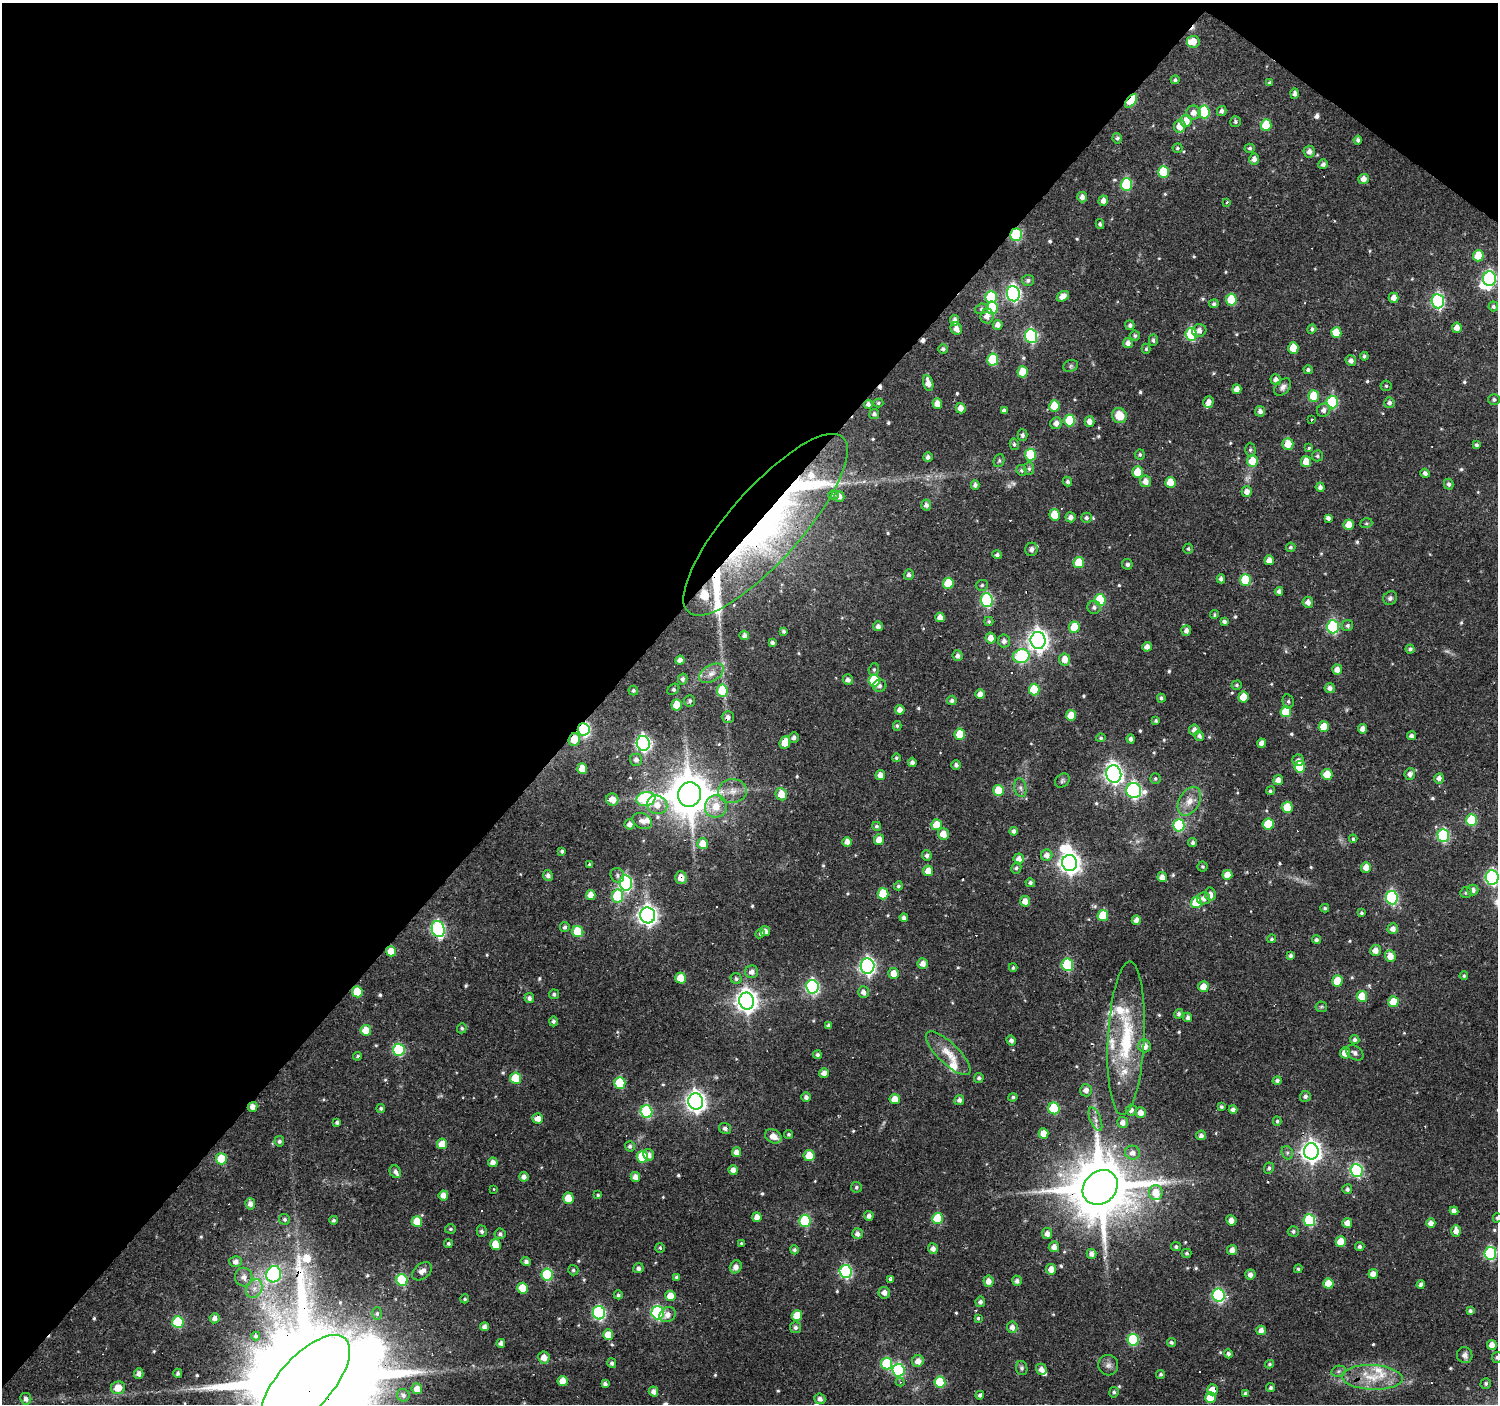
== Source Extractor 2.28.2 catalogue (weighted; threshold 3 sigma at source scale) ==
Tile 2 of 4 x 4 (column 2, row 1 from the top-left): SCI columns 1497-2992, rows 4376-5777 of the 5985 x 6013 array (HDU 1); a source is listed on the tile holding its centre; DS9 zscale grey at full resolution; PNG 1500 x 1406 px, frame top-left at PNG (2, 3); each listed source drawn as its Kron ellipse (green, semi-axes under 4 px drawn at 4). Shown black and unused: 42% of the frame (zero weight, under 2 of 3 exposures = <1% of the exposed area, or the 3 px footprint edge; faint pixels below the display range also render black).
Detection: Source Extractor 2.28.2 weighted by HDU 2 'WHT'; one run over the whole footprint, this tile lists its part. Background 0.137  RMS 0.0061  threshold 0.0273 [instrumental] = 3 sigma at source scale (4.5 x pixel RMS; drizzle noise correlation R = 1.50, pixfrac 1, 0.0396/0.0396 arcsec/px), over >= 5 px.
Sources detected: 637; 3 too faint to see at this stretch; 3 inside a brighter object's white glare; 25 cosmic-ray / hot-pixel residue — neither listed nor drawn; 17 inside a brighter listed object's ellipse — not listed separately; of the other 589, all 500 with FLUX_AUTO >= 0.926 (the completeness limit of this list) listed and drawn (89 fainter detections not listed), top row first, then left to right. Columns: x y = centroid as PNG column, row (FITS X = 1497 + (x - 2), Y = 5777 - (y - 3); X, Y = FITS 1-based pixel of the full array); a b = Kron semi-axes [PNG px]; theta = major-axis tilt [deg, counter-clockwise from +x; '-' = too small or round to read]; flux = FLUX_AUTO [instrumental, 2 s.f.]
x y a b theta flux
1193 42 6 6 - 7.6
1175 80 4 4 - 1.1
1270 83 4 3 - 1.2
1294 94 5 4 - 2
1131 101 8 4 53 24
1222 111 5 4 - 1.8
1204 112 6 6 - 37
1193 113 7 7 - 4.2
1186 121 6 5 - 8.6
1235 122 5 5 - 1.2
1266 125 6 5 - 17
1180 126 6 5 - 7.1
1117 138 5 4 - 1.3
1358 140 4 4 - 1.6
1177 148 5 5 - 1.1
1250 148 5 4 - 1
1309 152 6 5 - 3.1
1254 159 5 5 - 2.8
1323 164 5 5 - 2
1163 172 6 5 - 23
1363 179 5 5 - 4.2
1126 184 6 5 - 35
1082 197 5 5 - 3.5
1103 201 5 5 - 3.8
1227 202 3 3 - 1.1
1100 224 5 4 - 1.2
1016 235 6 5 - 61
1478 256 5 5 - 11
1489 279 7 6 - 97
1028 280 6 5 - 1.6
1013 294 8 6 -83 140
1063 296 6 5 - 4.1
991 297 6 6 - 28
1394 298 5 5 - 3.4
1231 300 6 5 - 20
1438 301 7 6 - 98
1214 304 5 4 - 1.3
1493 306 5 4 - 1.3
992 308 6 5 - 31
981 309 6 5 - 1.4
987 316 7 6 - 3.9
955 320 5 4 - 2.4
998 325 5 5 - 2.9
1130 325 5 4 - 1.7
1457 328 5 5 - 4.9
956 329 6 5 - 3.9
1312 329 5 4 - 1.4
1199 331 7 6 - 3.2
1336 333 5 5 - 12
1191 334 6 5 - 45
1031 336 7 6 - 78
1135 336 5 5 - 1.2
1153 340 5 4 - 1.3
1128 343 5 5 - 3
1293 348 5 5 - 13
943 349 5 4 - 1.6
1146 349 5 4 - 0.95
1364 356 4 3 - 1.2
993 360 6 5 - 30
1351 361 5 5 - 2.4
1071 366 7 5 23 1.3
1308 370 4 4 - 1.4
1023 372 5 5 - 13
1276 380 5 5 - 2.7
928 383 8 5 -76 4.8
1386 386 5 5 - 1
1283 387 10 6 48 2.3
1237 389 5 4 - 3.8
1314 396 6 5 - 16
1494 400 5 5 - 1.3
1208 402 6 5 - 4.1
1332 402 6 5 - 42
878 403 5 4 - 1.1
1389 403 5 5 - 1.9
868 404 4 4 - 2
937 404 5 5 - 5.3
1054 406 5 5 - 15
961 408 5 5 - 4.2
1324 410 7 6 - 2.6
1004 411 4 4 - 2.2
1260 411 5 5 - 2.3
874 414 5 5 - 1.7
1119 416 8 7 - 11
1070 420 6 5 - 24
1312 420 3 3 - 1.5
1089 422 5 5 - 3.7
1056 423 6 5 - 3.5
1023 435 5 5 - 1.7
1014 444 6 4 -76 1.1
1288 444 6 5 - 8.8
1477 445 4 3 - 1.3
1309 448 3 3 - 2
1250 450 7 5 -89 1.2
1030 455 6 5 - 25
1140 455 5 5 - 1.1
1317 456 5 5 - 1.3
928 457 5 4 - 2.2
999 461 7 5 68 1.1
1252 461 6 5 - 13
1306 462 5 5 - 9
1029 469 6 5 - 1.2
1021 470 5 5 - 1.2
1138 472 6 5 - 13
1425 473 5 4 - 2.1
1145 481 6 5 - 4.4
1067 482 5 4 - 1.3
1170 482 5 5 - 10
1449 484 5 5 - 1.6
975 485 4 4 - 1.9
1320 487 4 4 - 2.1
1247 492 5 5 - 3.7
833 495 5 4 - 0.93
839 496 5 5 - 3.3
926 505 5 5 - 2
1055 515 5 5 - 13
1071 517 5 5 - 2.6
1086 518 5 5 - 1.5
1328 518 4 4 - 2.1
1366 523 6 5 - 1
765 525 117 36 48 190
1349 525 5 5 - 7.3
1291 547 5 4 - 1.1
1032 549 6 6 - 2.7
1188 549 5 4 - 0.93
997 555 4 4 - 1.6
1269 560 5 4 - 4.9
1079 563 5 5 - 15
1127 564 5 5 - 1.8
909 575 5 5 - 2.1
1221 579 4 4 - 1.9
1245 580 6 5 - 28
948 583 5 5 - 14
982 585 6 5 - 1.2
1279 591 4 4 - 2.1
1390 598 7 6 - 1.5
987 600 7 6 - 72
1100 600 6 5 - 30
1308 602 5 5 - 3.4
1094 607 6 6 - 1.8
1214 615 5 4 - 1
940 617 5 4 - 3.8
989 621 4 4 - 0.95
1224 621 4 3 - 1.6
878 626 5 5 - 2.1
1348 626 6 5 - 1.4
1074 627 6 5 - 18
1333 627 6 6 - 72
1186 630 5 5 - 2.5
784 631 3 3 - 1.1
744 635 4 4 - 2.3
991 638 5 5 - 4.6
1038 640 8 7 - 370
1004 641 6 6 - 2.5
772 643 4 4 - 1.4
1147 647 5 4 - 3.2
1410 649 4 4 - 1.7
958 656 5 5 - 2.2
1021 656 8 7 - 56
1065 659 6 5 - 6
680 660 4 4 - 3.3
874 670 6 5 - 1.1
1337 670 5 5 - 4.5
711 673 13 8 30 4.5
683 679 5 4 - 1.8
848 680 5 5 - 2.8
874 680 6 5 - 29
1237 685 5 4 - 1
880 686 6 6 - 1.8
1330 688 5 5 - 2.4
673 689 6 4 39 1.3
1034 690 6 5 - 24
633 691 5 5 - 1.3
722 691 6 5 - 23
980 694 5 4 - 3.5
1243 697 5 5 - 11
1161 698 4 4 - 1.4
952 700 5 4 - 1.6
690 701 6 5 - 1.5
1288 701 7 5 -78 1.4
677 705 5 5 - 12
900 710 5 5 - 3.8
1286 712 5 5 - 21
1071 715 5 5 - 8.3
728 717 6 5 - 2.5
1156 721 4 3 - 1
897 726 5 4 - 0.93
1324 727 5 5 - 13
584 729 6 6 - 95
1363 729 4 4 - 3.8
1194 730 5 5 - 3.5
960 734 5 5 - 17
1199 736 5 4 - 1.9
1411 736 4 4 - 2
794 737 5 5 - 2.1
1101 738 4 4 - 1
1131 739 4 4 - 2
574 740 6 5 - 12
643 743 7 6 - 150
785 743 6 5 - 10
1262 743 4 4 - 3.5
896 758 4 4 - 0.96
636 760 6 6 - 2.7
1298 760 6 5 - 2.4
912 762 4 4 - 2.4
956 765 4 4 - 2.1
1300 767 6 5 - 24
582 768 5 5 - 10
1114 774 9 7 -76 230
1327 774 5 5 - 12
1410 774 6 5 - 2.8
880 775 5 5 - 4.6
1439 778 5 5 - 2.8
1155 779 5 5 - 1
1278 780 5 5 - 3.9
1062 781 8 6 41 1.3
1020 788 9 6 -79 2.2
998 790 5 5 - 14
732 791 14 12 6 6.9
1134 791 7 7 - 130
1270 791 4 4 - 1.1
689 794 12 11 - 2300
781 794 6 5 - 10
646 799 9 7 9 63
612 800 6 6 - 6.2
1189 801 15 10 60 6.7
657 805 10 9 - 6.1
716 806 11 11 - 9.7
1287 807 5 5 - 14
1472 820 6 5 - 31
642 821 10 7 -25 3.1
630 824 5 5 - 3.2
1268 824 6 5 - 17
937 825 5 5 - 12
1179 825 6 6 - 41
877 826 4 4 - 1.2
1014 831 4 4 - 2.1
943 834 5 5 - 6.5
1443 835 6 5 - 68
1353 839 4 3 - 0.94
879 840 5 5 - 6
847 842 5 4 - 4.6
1193 842 4 4 - 1.5
703 844 5 5 - 8.2
562 851 4 3 - 1.5
927 855 5 5 - 2
1047 855 6 5 - 3.2
1019 859 5 5 - 4
1070 863 8 7 - 380
589 864 3 3 - 0.93
1203 867 5 5 - 1
1366 867 5 5 - 5.7
1016 868 6 5 - 1.3
928 871 5 5 - 7.9
617 875 7 6 - 1.8
1227 875 5 5 - 6.2
548 876 5 5 - 2.2
1162 877 5 4 - 4
1492 877 7 6 - 110
681 878 6 5 - 5.3
626 883 8 6 -81 100
1030 883 5 4 - 1.4
898 886 4 4 - 1.2
1473 890 5 5 - 2.9
1466 892 6 5 - 1.3
883 894 5 5 - 20
1210 894 7 5 -79 3
591 895 5 4 - 6
618 896 6 5 - 39
1203 898 6 6 - 3.3
1392 898 7 6 - 80
1025 901 5 5 - 6
1196 903 5 5 - 20
1325 908 4 4 - 1.1
1361 913 3 3 - 1.1
648 915 8 7 - 290
1103 916 5 5 - 17
904 918 4 4 - 2
1136 920 5 4 - 2.9
565 927 5 4 - 1.6
438 929 8 6 -73 110
1393 929 5 5 - 3.6
765 931 5 5 - 3.4
578 932 6 5 - 25
760 934 5 4 - 1.3
1272 939 4 4 - 1.1
1316 940 4 4 - 1.3
1375 950 5 5 - 4.3
391 951 5 5 - 11
1291 956 4 4 - 1.5
1390 956 6 5 - 6.6
923 964 5 5 - 3.8
1067 965 6 5 - 45
867 966 7 7 - 190
1013 968 4 3 - 1
752 972 6 6 - 3.2
894 973 5 5 - 5.7
1464 976 4 4 - 0.95
680 978 5 5 - 11
736 979 6 5 - 1.2
1337 981 6 5 - 12
812 987 7 6 - 110
1203 987 5 5 - 7.4
357 992 5 5 - 18
863 992 6 5 - 2.8
554 994 5 5 - 1.3
1362 996 5 5 - 12
529 998 5 5 - 2.3
747 1001 8 7 - 430
1393 1002 5 5 - 14
1321 1007 6 5 - 0.94
1179 1014 5 4 - 1.7
1188 1017 5 4 - 1.9
553 1021 5 4 - 1.5
829 1025 4 4 - 1.8
462 1028 5 4 - 1.1
366 1030 5 5 - 12
1126 1038 77 18 87 51
1011 1040 5 4 - 2.3
1355 1040 5 4 - 1.7
1144 1046 6 6 - 5.9
399 1050 6 6 - 49
948 1053 29 10 -44 10
1345 1053 5 5 - 6.9
1355 1053 10 6 -36 2
817 1055 4 4 - 1.4
357 1056 4 4 - 1
824 1073 5 5 - 3
516 1078 5 5 - 20
979 1078 5 4 - 1.6
1277 1080 5 4 - 1.7
620 1083 6 5 - 32
1086 1090 6 6 - 3.4
1305 1096 5 5 - 1.9
806 1097 5 4 - 2
1013 1097 4 4 - 1.1
895 1099 5 5 - 7.6
959 1100 5 5 - 2.2
696 1101 8 7 - 340
252 1107 5 5 - 3.7
1221 1107 3 3 - 1.1
381 1108 4 4 - 1.3
1054 1108 6 5 - 36
1233 1109 4 4 - 2.1
1131 1110 5 5 - 2.4
646 1112 6 6 - 52
1141 1113 5 5 - 4.3
538 1118 5 5 - 5.6
1095 1119 12 5 -69 2.7
1277 1121 4 4 - 0.95
337 1122 4 3 - 1.5
1123 1123 6 5 - 3.1
725 1128 6 5 - 1.9
1044 1133 5 5 - 6
789 1134 4 4 - 1.1
1201 1135 5 4 - 2.2
773 1136 9 6 -28 5.5
279 1141 5 5 - 1.6
442 1144 5 5 - 9.6
630 1146 5 5 - 1.7
1311 1151 8 7 - 370
736 1152 5 4 - 4
1133 1153 7 7 - 3.6
1287 1153 7 5 -70 1.4
649 1155 6 5 - 3.3
809 1156 5 5 - 12
642 1157 6 5 - 21
221 1159 5 5 - 22
493 1162 5 5 - 3.4
1269 1168 6 5 - 1.3
733 1170 5 4 - 3.7
1356 1170 6 6 - 73
395 1172 7 5 -59 2.2
524 1177 5 4 - 2.8
635 1177 5 5 - 4
856 1187 5 5 - 1.2
1100 1187 19 16 43 5100
494 1189 3 3 - 1.6
1347 1189 5 5 - 1.5
1156 1192 7 7 - 9.7
443 1195 5 5 - 4.4
598 1195 4 4 - 0.99
568 1198 6 5 - 11
250 1204 5 5 - 3
1454 1211 4 4 - 2.7
869 1216 5 4 - 2.5
757 1217 5 4 - 4.2
1497 1218 4 4 - 1.2
285 1219 6 5 - 1.4
938 1219 5 5 - 28
334 1220 4 4 - 1.2
1231 1220 5 4 - 3.4
1309 1220 6 6 - 50
805 1221 6 5 - 43
417 1222 5 5 - 14
1347 1223 5 4 - 5.4
1431 1223 5 4 - 3.9
450 1229 5 4 - 0.98
482 1231 6 5 - 2
1293 1231 5 5 - 1.4
1456 1231 6 4 -86 4.2
500 1234 5 5 - 1.5
858 1234 5 5 - 3
1047 1234 5 5 - 3.2
1341 1242 5 5 - 11
742 1243 4 3 - 1.2
448 1244 4 4 - 1.3
496 1244 5 5 - 15
1360 1246 5 4 - 1.7
1054 1247 5 5 - 4.2
1176 1247 5 4 - 1.2
660 1248 5 4 - 0.93
933 1249 5 5 - 3
794 1250 4 4 - 1.4
1232 1250 5 5 - 3.7
1187 1253 5 4 - 1.2
1490 1253 6 6 - 66
1092 1254 5 5 - 2.9
235 1261 6 5 - 3.3
526 1261 5 4 - 2
736 1267 7 5 59 3.6
638 1268 5 5 - 2.1
1051 1269 5 5 - 5.1
1298 1269 4 4 - 1
573 1270 5 5 - 1.2
422 1271 11 7 40 3.5
845 1271 6 6 - 77
274 1274 8 7 - 84
1373 1274 5 4 - 5
547 1275 6 5 - 39
1250 1275 5 5 - 2.8
244 1277 9 8 - 3.9
676 1277 4 4 - 1.2
890 1279 3 3 - 5.1
402 1280 6 5 - 41
988 1281 5 5 - 4.5
1017 1281 5 5 - 2.2
1328 1283 5 5 - 9.9
1421 1284 4 4 - 2.1
522 1288 5 5 - 16
254 1289 10 7 59 4.2
884 1293 6 5 - 3.7
618 1295 4 4 - 1.3
1219 1295 6 6 - 87
670 1296 5 5 - 8
465 1299 4 4 - 0.96
980 1302 5 5 - 1.8
1470 1311 4 3 - 1.4
377 1313 6 5 - 1.2
599 1313 7 6 - 89
658 1313 6 6 - 83
668 1315 8 7 - 4.3
797 1316 5 5 - 14
215 1318 5 5 - 2.9
978 1318 4 3 - 0.93
178 1322 6 5 - 41
485 1327 4 4 - 3
795 1327 6 5 - 1.8
1012 1327 6 5 - 2.9
1261 1330 5 4 - 3.4
608 1335 5 5 - 8.2
256 1336 4 4 - 1.3
1133 1340 6 5 - 43
1171 1342 5 4 - 1.3
501 1343 4 4 - 2.5
1492 1345 5 4 - 5.1
1228 1354 4 4 - 1.5
1465 1355 8 7 - 2.7
544 1357 6 5 - 5.1
1497 1357 5 5 - 1.2
918 1361 6 5 - 4.6
612 1363 5 4 - 1.5
887 1364 6 5 - 32
1269 1364 4 4 - 1
1108 1365 10 10 - 2.9
1022 1368 7 5 -81 1.2
1041 1369 5 5 - 3.1
898 1370 6 6 - 69
1339 1371 7 5 12 1.6
178 1373 4 4 - 1.5
139 1374 5 4 - 2.6
1161 1374 4 4 - 1.2
1372 1377 30 12 -2 17
563 1381 5 5 - 7.9
900 1382 4 4 - 0.99
940 1382 5 5 - 27
1486 1383 5 5 - 1.1
305 1384 61 27 48 27000
605 1384 4 4 - 1.9
118 1388 7 6 - 9.3
1271 1388 5 4 - 1.5
417 1389 5 5 - 5
1212 1390 5 5 - 6.6
653 1391 5 4 - 2.9
1114 1392 5 4 - 1.3
1245 1393 4 4 - 1.5
403 1395 6 6 - 2
980 1395 4 4 - 1.4
1210 1398 5 5 - 11
26 1399 6 5 - 2.8
820 1399 5 5 - 2.6
Overlapping masked pixels (flux is a lower limit): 13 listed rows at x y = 1131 101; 1016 235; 765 525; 728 717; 584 729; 574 740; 681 878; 438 929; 391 951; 252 1107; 1311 1151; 1100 1187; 305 1384
Isophote crosses this tile's border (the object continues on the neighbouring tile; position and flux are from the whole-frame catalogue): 4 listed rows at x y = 1492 877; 1497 1218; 1497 1357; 305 1384